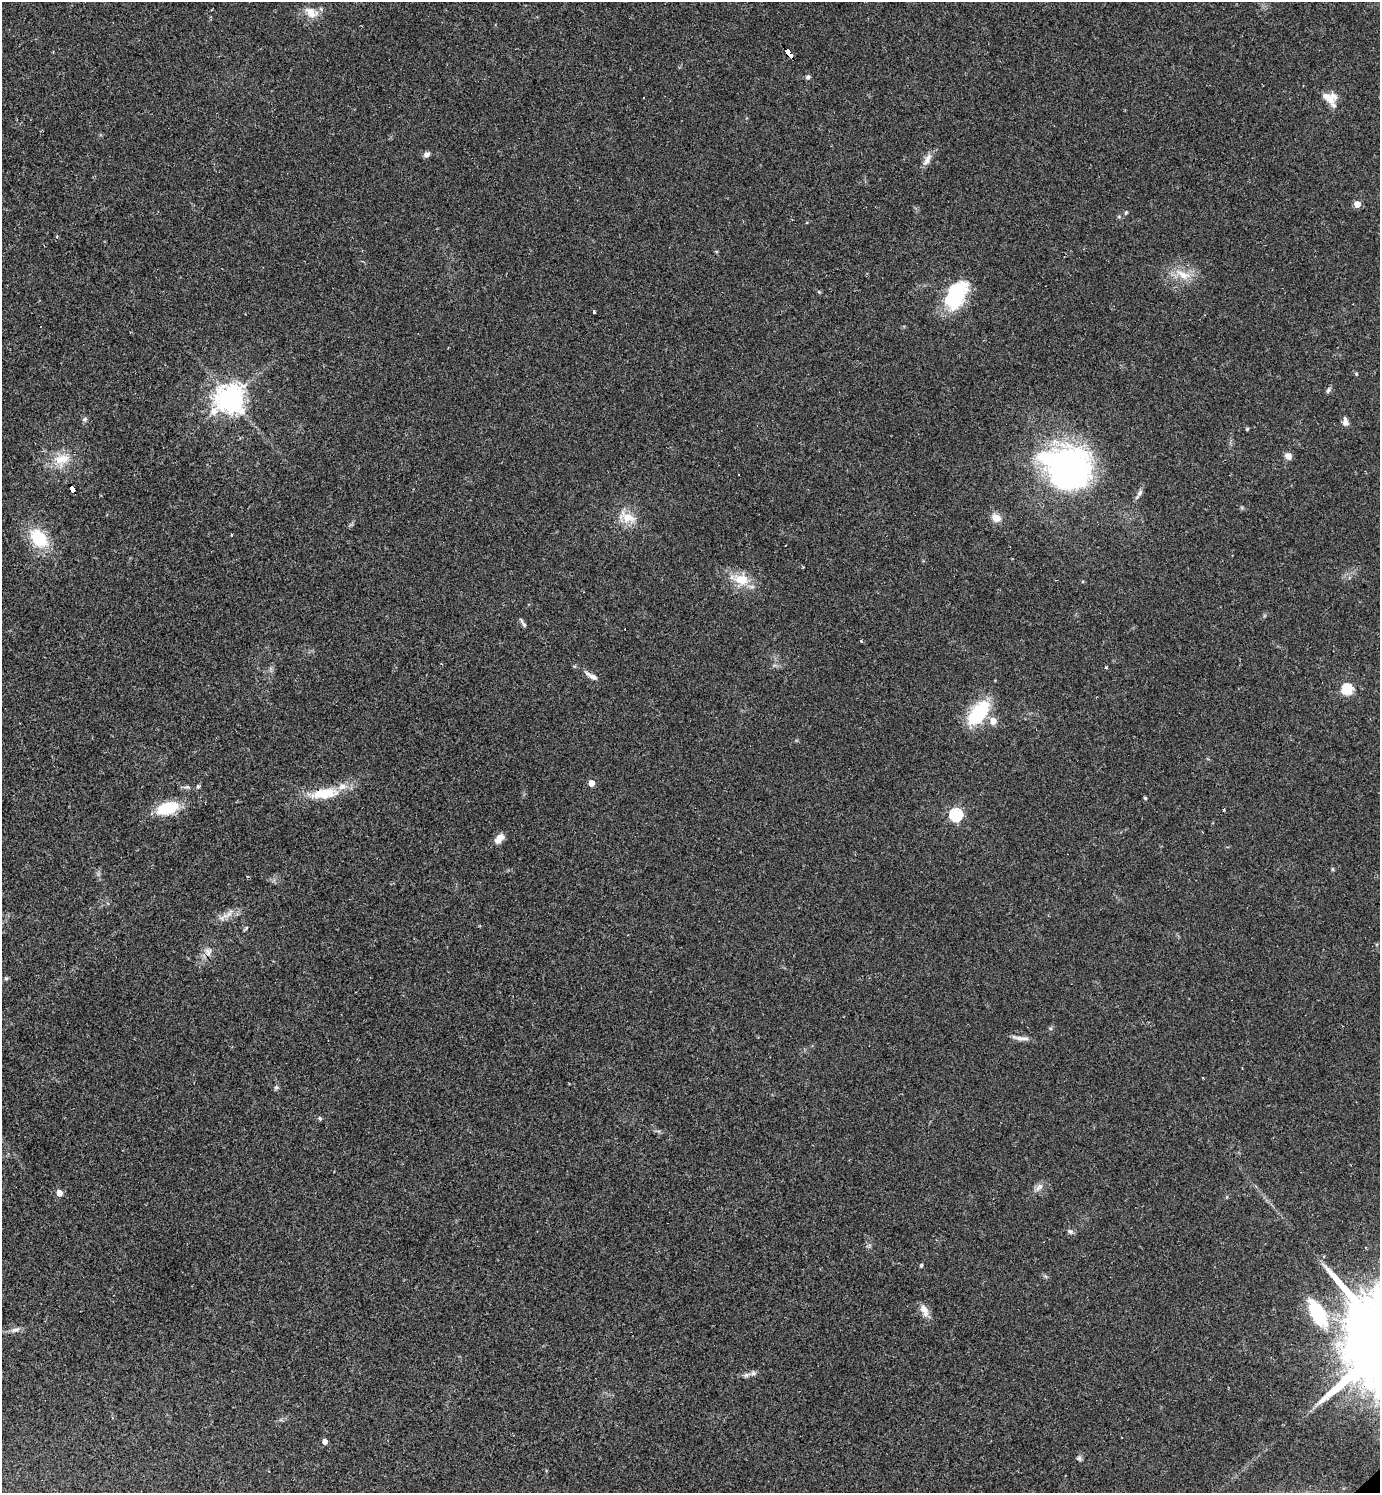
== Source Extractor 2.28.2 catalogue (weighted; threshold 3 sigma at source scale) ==
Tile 11 of 4 x 4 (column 3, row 3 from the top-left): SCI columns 3053-4430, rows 1492-2982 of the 5962 x 5964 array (HDU 1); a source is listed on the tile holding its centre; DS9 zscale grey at full resolution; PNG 1382 x 1495 px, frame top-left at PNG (2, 2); no overlay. Shown black and unused: <1% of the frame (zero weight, under 2 of 3 exposures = <1% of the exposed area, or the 3 px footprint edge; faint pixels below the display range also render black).
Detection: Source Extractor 2.28.2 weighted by HDU 2 'WHT'; one run over the whole footprint, this tile lists its part. Background 0.0346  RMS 0.0062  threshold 0.0281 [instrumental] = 3 sigma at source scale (4.5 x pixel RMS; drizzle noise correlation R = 1.50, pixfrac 1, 0.05/0.05 arcsec/px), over >= 5 px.
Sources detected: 66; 5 cosmic-ray / hot-pixel residue — not listed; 5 inside a brighter listed object's ellipse — not listed separately; the other 56 listed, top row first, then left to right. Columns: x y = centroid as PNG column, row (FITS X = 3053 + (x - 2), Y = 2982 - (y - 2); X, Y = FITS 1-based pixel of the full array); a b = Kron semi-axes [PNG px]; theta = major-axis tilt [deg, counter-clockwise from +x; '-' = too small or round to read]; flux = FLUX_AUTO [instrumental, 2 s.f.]
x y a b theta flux
311 12 19 11 -30 8
788 53 9 4 -53 150
808 77 6 5 - 1.3
1331 100 17 11 -56 5.7
426 155 7 6 - 2.6
927 160 19 7 63 4.2
1357 204 5 5 - 8.9
1126 213 6 4 69 0.82
1183 275 24 11 -24 10
819 292 5 4 - 0.71
956 295 31 19 62 44
594 312 4 3 - 2.6
1328 390 8 5 62 1.3
230 398 9 9 - 730
84 419 7 5 21 1.2
1345 421 12 6 -81 2.9
1247 429 4 4 - 0.73
1288 456 8 6 -49 4
62 459 25 13 9 13
1067 469 35 31 -31 250
73 489 7 4 -54 240
1140 493 11 5 56 2
628 517 25 13 -22 11
996 518 11 9 -28 6
39 538 29 19 -47 23
741 579 22 14 -8 13
523 623 13 4 -56 1.6
861 641 4 2 - 0.78
592 676 17 6 -29 3.6
1347 689 6 6 - 31
979 713 33 17 51 32
591 783 5 4 - 7.6
198 786 6 5 - 1.2
324 794 35 12 8 20
1145 798 4 3 - 0.95
167 808 28 14 16 20
956 815 6 6 - 89
499 838 13 7 50 5.4
1333 869 6 4 -89 0.76
225 916 11 5 -6 2.6
246 928 7 3 54 0.74
208 952 12 10 71 4
6 978 5 5 - 0.94
1022 1038 21 5 -4 3.5
276 1087 6 5 - 1.2
320 1118 5 3 - 0.84
1039 1187 14 7 48 3.2
59 1193 5 4 - 6.7
1070 1231 8 6 -29 1.6
921 1265 5 4 - 0.93
924 1310 17 9 -64 5.1
1317 1313 39 18 -60 37
15 1330 14 6 7 2.8
753 1373 8 6 3 1.8
325 1442 5 4 - 3.3
1079 1458 7 6 - 1.4
Overlapping masked pixels (flux is a lower limit): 2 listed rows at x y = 788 53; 73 489
Unlisted compact peaks at least as high as the median listed source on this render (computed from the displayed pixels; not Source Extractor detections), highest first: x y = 1106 667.